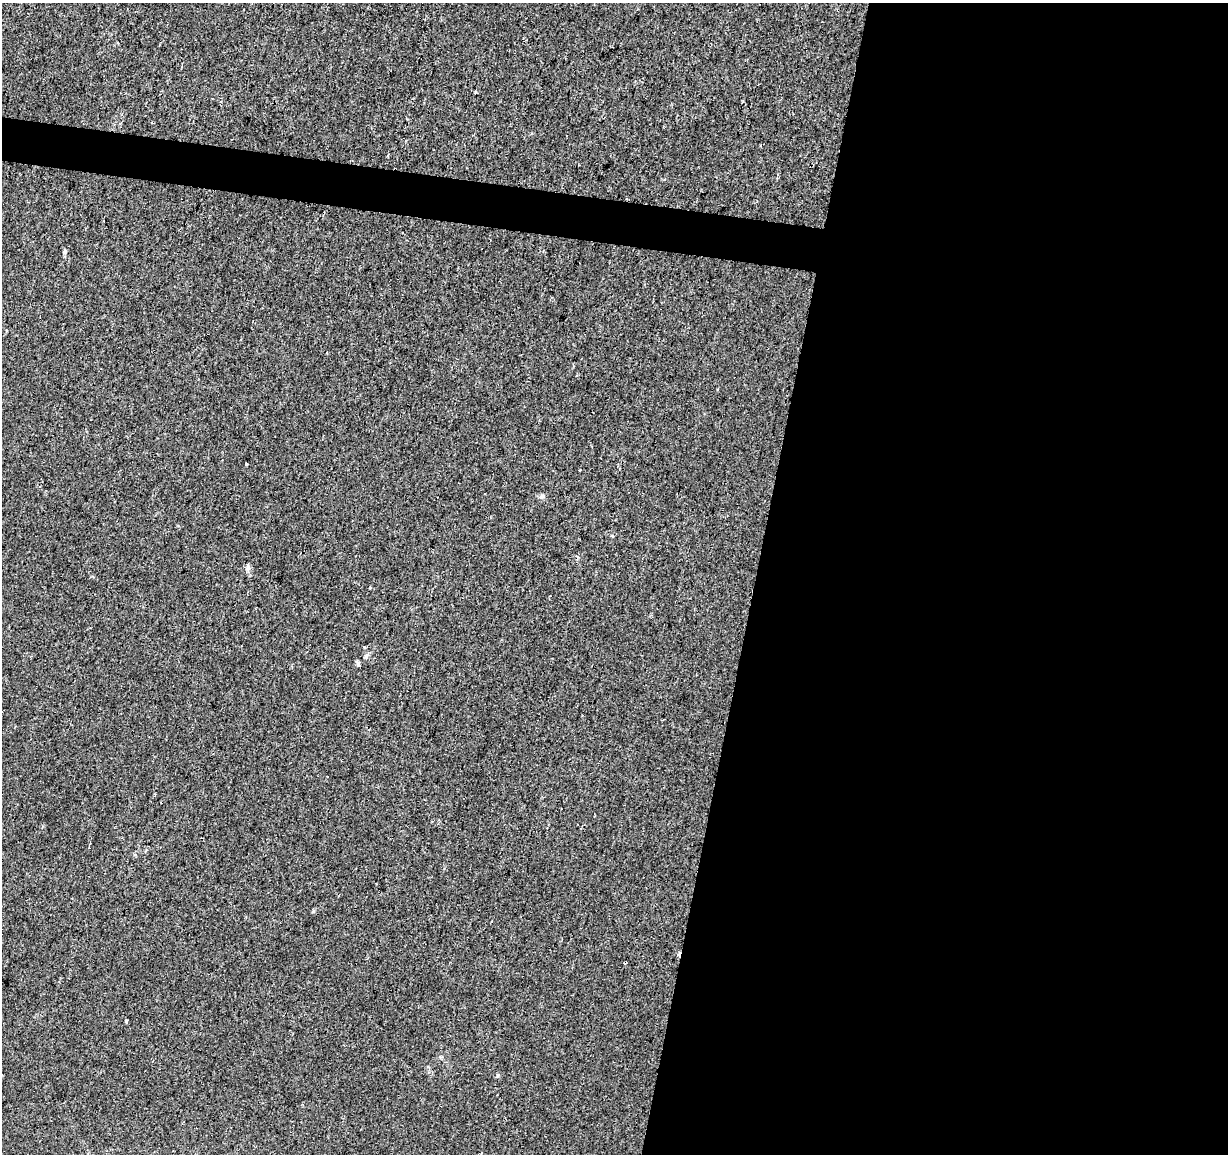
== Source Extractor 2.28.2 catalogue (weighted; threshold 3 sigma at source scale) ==
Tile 12 of 4 x 4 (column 4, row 3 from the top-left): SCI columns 3680-4905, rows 1377-2528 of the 4913 x 5118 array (HDU 1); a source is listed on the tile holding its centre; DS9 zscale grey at full resolution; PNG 1230 x 1156 px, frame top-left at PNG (2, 3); no overlay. Shown black and unused: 41% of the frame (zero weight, under 2 of 3 exposures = <1% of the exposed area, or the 3 px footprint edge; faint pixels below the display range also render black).
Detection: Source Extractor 2.28.2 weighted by HDU 2 'WHT'; one run over the whole footprint, this tile lists its part. Background 0.00516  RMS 0.0036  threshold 0.016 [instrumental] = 3 sigma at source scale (4.5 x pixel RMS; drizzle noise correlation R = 1.50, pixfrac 1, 0.0396/0.0396 arcsec/px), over >= 5 px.
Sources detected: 8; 1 cosmic-ray / hot-pixel residue — not listed; the other 7 listed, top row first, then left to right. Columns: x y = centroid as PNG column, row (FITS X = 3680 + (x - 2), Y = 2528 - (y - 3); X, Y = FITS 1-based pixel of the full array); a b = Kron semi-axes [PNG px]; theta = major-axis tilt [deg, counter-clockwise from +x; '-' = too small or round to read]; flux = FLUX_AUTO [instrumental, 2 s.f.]
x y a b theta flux
627 199 3 3 - 0.36
65 252 5 5 - 0.67
246 464 3 3 - 1.5
542 496 9 4 29 0.65
248 567 8 5 81 0.91
364 647 3 2 - 0.47
126 1021 3 3 - 0.83
Overlapping masked pixels (flux is a lower limit): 1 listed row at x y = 627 199